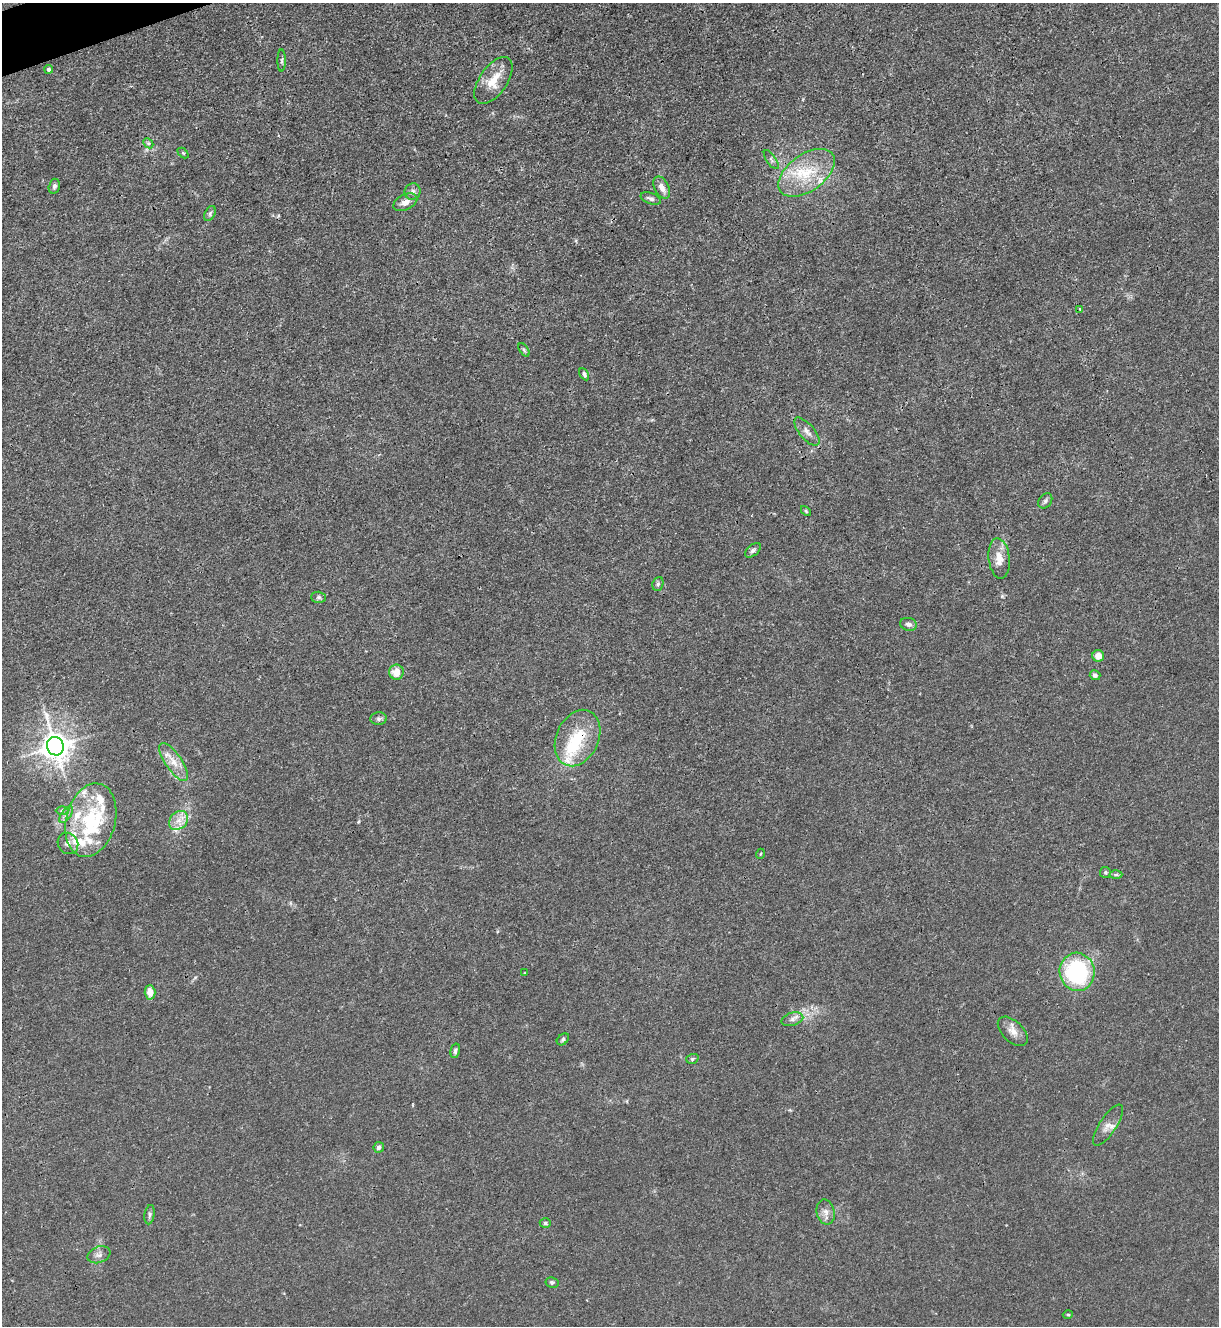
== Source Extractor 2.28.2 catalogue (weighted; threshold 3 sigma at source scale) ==
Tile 11 of 4 x 4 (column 3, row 3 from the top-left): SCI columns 2582-3798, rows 1329-2652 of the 5287 x 5305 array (HDU 1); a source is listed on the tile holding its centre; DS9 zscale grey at full resolution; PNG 1221 x 1328 px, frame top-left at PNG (2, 3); each listed source drawn as its Kron ellipse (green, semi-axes under 4 px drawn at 4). Shown black and unused: <1% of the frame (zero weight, under 3 of 4 exposures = <1% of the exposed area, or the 3 px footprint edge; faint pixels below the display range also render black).
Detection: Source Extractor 2.28.2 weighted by HDU 2 'WHT'; one run over the whole footprint, this tile lists its part. Background 0.0313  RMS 0.0027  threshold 0.0121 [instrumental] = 3 sigma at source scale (4.5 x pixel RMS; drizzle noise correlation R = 1.50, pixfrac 1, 0.05/0.05 arcsec/px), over >= 5 px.
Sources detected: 67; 1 inside a brighter object's white glare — neither listed nor drawn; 11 inside a brighter listed object's ellipse — not listed separately; the other 55 listed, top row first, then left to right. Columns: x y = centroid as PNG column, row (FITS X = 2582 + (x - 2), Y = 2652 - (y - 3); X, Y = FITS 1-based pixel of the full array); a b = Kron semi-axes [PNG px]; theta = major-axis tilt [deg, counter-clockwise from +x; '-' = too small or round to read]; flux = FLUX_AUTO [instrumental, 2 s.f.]
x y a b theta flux
282 61 11 4 90 0.55
49 69 4 4 - 0.56
493 80 27 14 55 5.6
148 143 6 4 -44 0.44
183 153 6 4 -44 0.3
771 160 11 4 -55 0.71
807 173 32 18 36 12
54 186 8 5 76 0.67
662 187 12 7 -62 1.9
412 191 8 8 - 0.92
651 198 10 5 -19 0.85
405 202 13 7 26 1.7
210 213 8 5 64 0.6
1080 309 4 3 - 0.49
524 350 7 4 -55 0.43
584 374 6 4 -61 0.56
807 432 17 7 -50 1.8
1045 501 8 6 54 0.65
806 511 6 3 -46 0.3
753 550 9 5 42 0.78
999 558 20 10 -84 3.7
658 584 7 5 68 0.6
319 597 7 5 -1 0.61
908 624 8 6 -12 0.97
1098 656 6 5 - 2.3
396 672 7 7 - 3.4
1095 675 5 5 - 0.88
379 719 8 6 4 0.74
577 738 29 21 66 11
55 746 9 8 - 360
174 762 22 8 -56 3.5
62 810 6 4 0 0.46
66 815 10 5 54 0.92
91 820 37 25 75 19
179 820 11 8 44 2.3
68 843 11 10 - 1.6
760 854 5 3 - 0.23
1105 872 5 5 - 0.44
1116 875 6 4 1 0.42
1077 972 19 17 -80 30
525 973 4 2 - 0.16
150 992 7 5 -88 2.7
792 1019 11 6 16 1.2
1013 1031 18 10 -44 2.3
563 1039 7 5 41 0.57
455 1051 7 4 76 0.65
692 1059 6 5 - 0.42
1108 1125 24 8 57 2.3
379 1147 5 5 - 0.83
826 1212 13 9 -76 1.7
150 1215 10 5 81 0.61
545 1223 6 4 0 0.48
99 1255 12 8 21 1.3
552 1282 6 5 - 0.58
1068 1315 5 3 - 0.29
Overlapping masked pixels (flux is a lower limit): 1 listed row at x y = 577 738